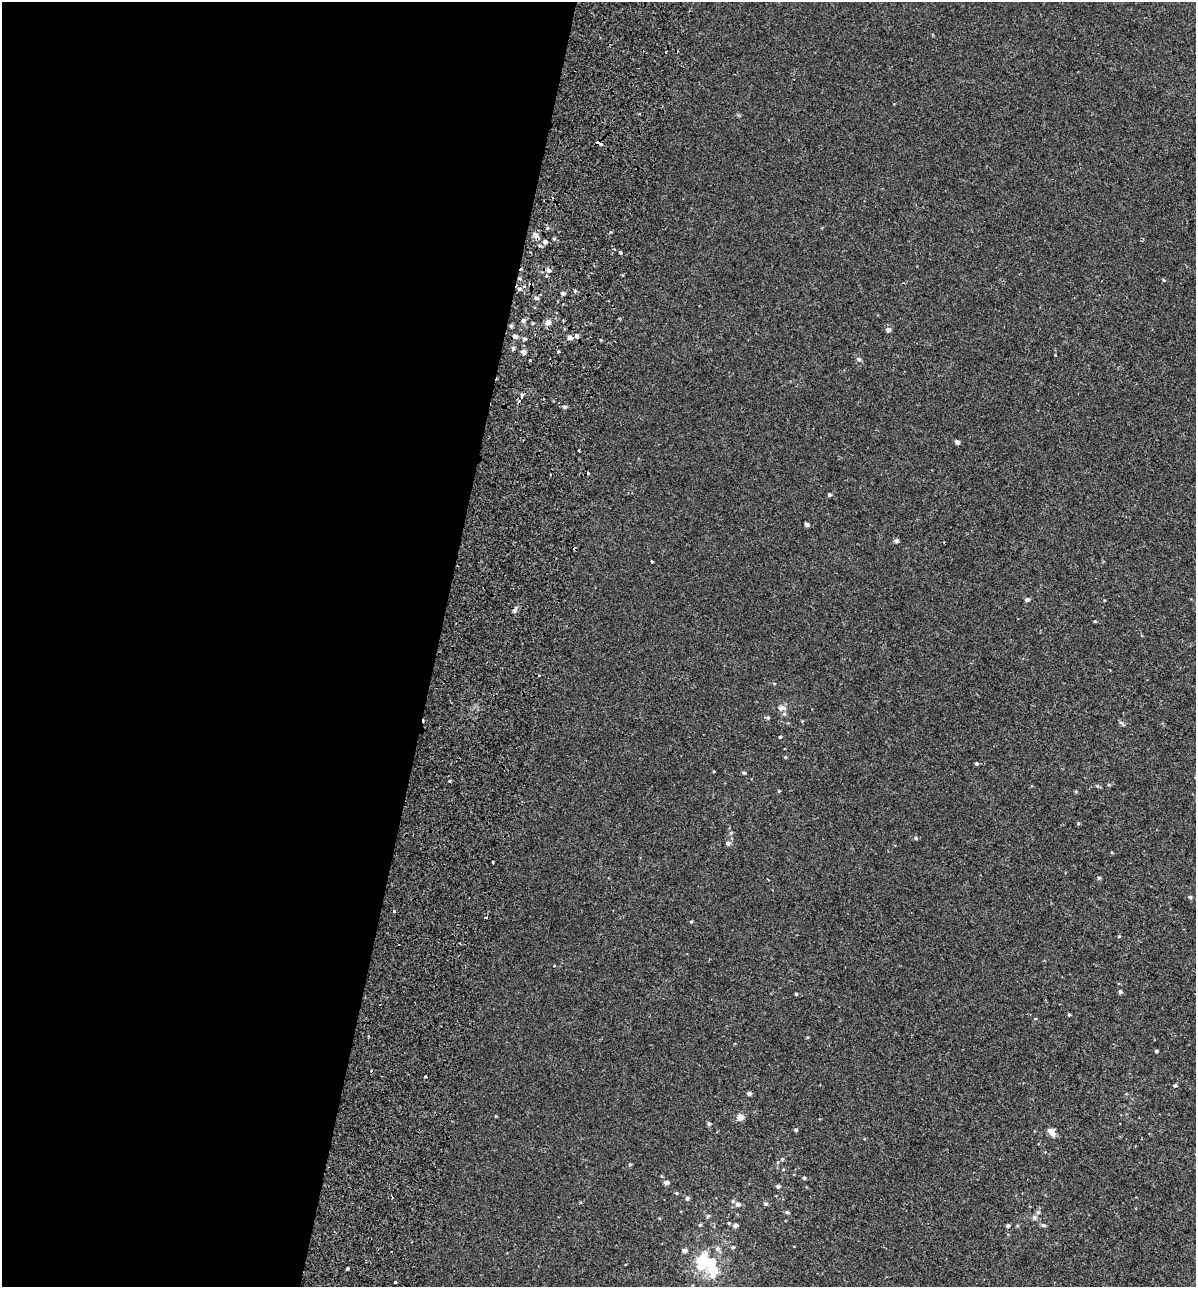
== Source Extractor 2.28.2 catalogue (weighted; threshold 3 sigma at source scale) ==
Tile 5 of 4 x 4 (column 1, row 2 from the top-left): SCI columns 398-1591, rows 2728-4012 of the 5628 x 5448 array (HDU 1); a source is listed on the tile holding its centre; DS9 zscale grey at full resolution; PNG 1198 x 1289 px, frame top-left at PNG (2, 2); no overlay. Shown black and unused: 37% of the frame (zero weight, under 2 of 3 exposures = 11% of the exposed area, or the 3 px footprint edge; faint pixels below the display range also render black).
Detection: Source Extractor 2.28.2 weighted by HDU 2 'WHT'; one run over the whole footprint, this tile lists its part. Background 3.74e-04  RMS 0.0032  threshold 0.0146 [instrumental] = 3 sigma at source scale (4.5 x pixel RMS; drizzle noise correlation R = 1.50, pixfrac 1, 0.0396/0.0396 arcsec/px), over >= 5 px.
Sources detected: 96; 1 inside a brighter object's white glare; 9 cosmic-ray / hot-pixel residue — not listed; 2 inside a brighter listed object's ellipse — not listed separately; the other 84 listed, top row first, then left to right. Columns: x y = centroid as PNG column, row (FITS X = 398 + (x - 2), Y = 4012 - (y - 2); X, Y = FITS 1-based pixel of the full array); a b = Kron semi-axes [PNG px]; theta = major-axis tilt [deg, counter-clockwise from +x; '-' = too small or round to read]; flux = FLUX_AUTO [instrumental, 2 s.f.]
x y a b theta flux
666 52 3 3 - 0.93
639 114 3 3 - 0.28
598 143 6 3 -17 2.5
536 235 11 6 -57 1.5
545 242 5 5 - 0.88
620 252 3 3 - 0.38
548 270 7 6 - 0.88
1163 280 3 3 - 0.65
519 289 5 5 - 0.54
575 291 4 3 - 0.47
563 293 4 4 - 0.83
536 298 5 4 - 0.68
523 321 6 4 74 0.67
548 322 7 6 - 1.5
888 330 5 5 - 1.2
515 336 5 4 - 0.9
577 336 3 3 - 7.3
570 338 5 4 - 1.3
524 339 5 4 - 0.63
513 348 5 5 - 0.53
523 352 6 4 -51 1.1
558 352 3 3 - 0.42
1055 355 3 2 - 0.24
859 359 5 4 - 0.65
530 360 3 2 - 0.35
522 396 4 3 - 5.3
520 400 3 3 - 1.3
564 407 5 4 - 0.63
957 442 5 4 - 0.9
578 450 3 2 - 0.36
588 473 3 3 - 0.5
829 495 4 3 - 0.49
806 524 4 4 - 0.84
896 541 5 5 - 0.66
652 561 3 2 - 0.31
1027 599 4 4 - 0.82
782 708 9 6 -9 1.2
780 737 3 3 - 0.3
976 763 4 4 - 0.41
714 771 3 2 - 0.23
744 773 4 3 - 0.42
779 791 4 3 - 0.23
1078 823 5 3 - 0.29
731 833 5 3 - 0.32
916 838 4 4 - 0.33
728 843 6 5 - 0.84
493 862 3 3 - 1.1
1099 878 5 4 - 0.4
1190 897 5 4 - 0.39
394 911 3 3 - 0.61
691 922 5 3 - 0.25
1120 992 4 4 - 0.51
796 994 3 3 - 0.36
1069 1015 4 3 - 0.32
1156 1051 3 3 - 0.41
425 1076 4 3 - 2
1175 1086 4 4 - 0.37
749 1093 4 4 - 0.85
496 1116 4 3 - 0.23
740 1117 5 4 - 3.1
709 1124 5 4 - 0.51
796 1130 4 3 - 0.39
1052 1132 10 6 -64 1.9
782 1159 4 4 - 0.28
804 1178 4 4 - 0.41
666 1182 4 4 - 1.1
778 1186 5 4 - 0.57
687 1198 5 5 - 0.69
738 1204 6 5 - 1.1
766 1204 5 4 - 0.44
787 1212 5 4 - 0.4
1038 1212 6 5 - 0.54
1034 1217 6 5 - 0.63
729 1223 4 4 - 0.29
700 1225 4 3 - 0.38
735 1225 5 4 - 0.9
1043 1225 5 4 - 0.57
1008 1226 4 4 - 0.58
733 1247 5 4 - 0.37
717 1249 7 7 - 0.81
684 1251 5 4 - 1
707 1263 16 10 -70 8.8
347 1269 3 3 - 1.7
395 1282 3 3 - 1.9
Overlapping masked pixels (flux is a lower limit): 2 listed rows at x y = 598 143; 536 235
Unlisted compact peaks at least as high as the median listed source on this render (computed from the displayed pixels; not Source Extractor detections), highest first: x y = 1119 936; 785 757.